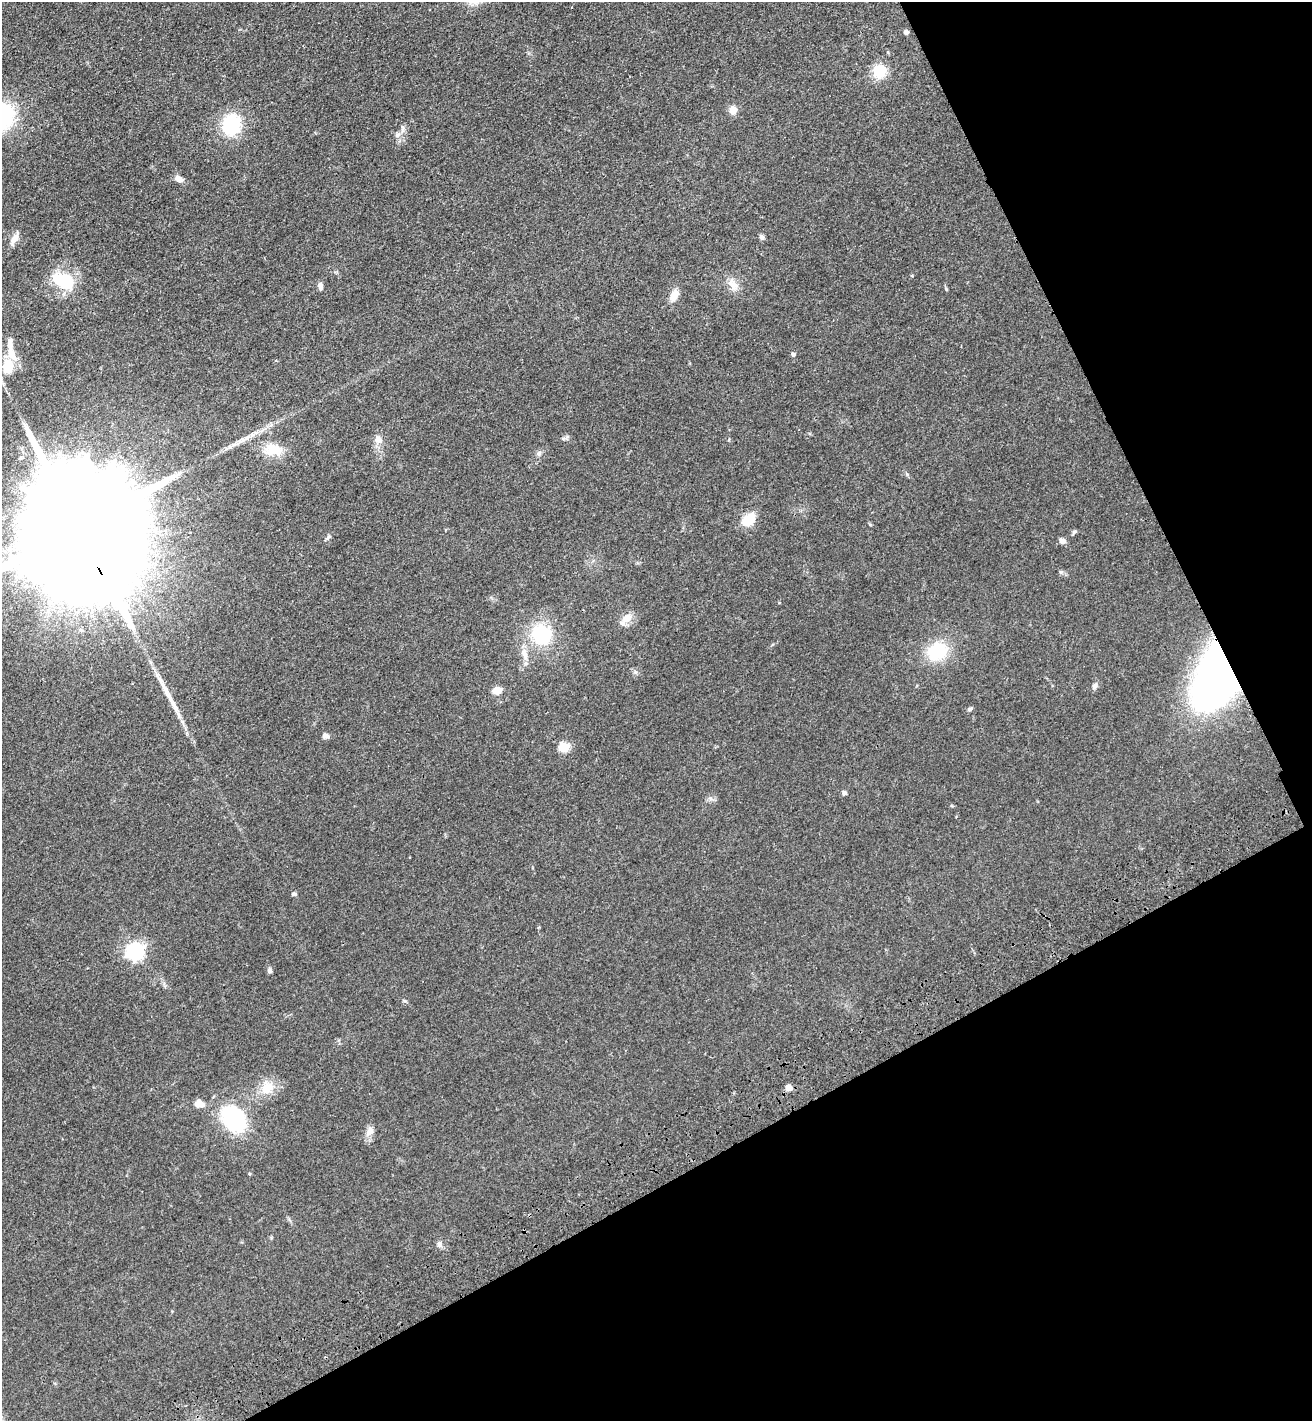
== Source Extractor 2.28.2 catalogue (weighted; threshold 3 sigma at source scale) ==
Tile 12 of 4 x 4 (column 4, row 3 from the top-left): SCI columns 4286-5595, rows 1528-2946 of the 5817 x 5892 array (HDU 1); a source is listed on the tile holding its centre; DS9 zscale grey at full resolution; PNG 1314 x 1423 px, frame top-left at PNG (2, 2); no overlay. Shown black and unused: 26% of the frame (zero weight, under 3 of 4 exposures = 6% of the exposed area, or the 3 px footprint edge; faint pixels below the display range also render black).
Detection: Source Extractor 2.28.2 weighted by HDU 2 'WHT'; one run over the whole footprint, this tile lists its part. Background 0.0553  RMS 0.0058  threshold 0.0261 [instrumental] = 3 sigma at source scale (4.5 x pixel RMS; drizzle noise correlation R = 1.50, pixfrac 1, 0.05/0.05 arcsec/px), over >= 5 px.
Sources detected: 48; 1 long thin detection or spike segment (spike, bleed or trail) — not listed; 2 inside a brighter listed object's ellipse — not listed separately; the other 45 listed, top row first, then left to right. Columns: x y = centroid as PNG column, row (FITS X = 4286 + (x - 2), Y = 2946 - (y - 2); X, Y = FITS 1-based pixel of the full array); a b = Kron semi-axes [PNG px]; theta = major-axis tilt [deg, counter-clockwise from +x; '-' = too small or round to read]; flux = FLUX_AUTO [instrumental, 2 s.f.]
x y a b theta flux
906 32 5 4 - 1.8
879 71 18 16 34 11
733 110 10 9 - 4
3 116 34 28 82 42
231 125 16 13 69 42
397 135 8 7 - 2.1
179 179 10 7 -28 3.2
762 237 8 6 -69 1.4
14 238 18 7 57 3.9
63 280 28 16 -24 25
733 284 16 10 -44 5.4
320 286 8 5 -78 2.4
674 295 13 8 65 5.7
11 354 17 9 -61 8.3
793 354 5 4 - 1.4
8 367 11 8 -89 19
378 440 11 9 -42 3.7
242 441 17 4 32 3.9
273 450 25 16 -5 12
539 453 8 5 65 1.4
748 520 14 9 45 15
79 528 61 24 -64 49000
1074 532 7 4 49 0.97
328 537 8 4 54 1.2
1062 540 7 6 - 2.5
627 618 14 10 36 6.1
542 635 21 19 -60 31
937 651 22 19 23 24
524 654 19 7 -73 4.9
1219 674 52 32 70 410
1095 686 8 6 51 1.7
497 690 10 8 12 4.9
970 709 6 5 - 1.1
326 736 8 6 -12 1.9
564 747 5 5 - 29
844 793 6 5 - 1.3
294 894 5 4 - 0.96
135 951 7 7 - 190
270 971 7 6 - 1.2
267 1087 18 16 54 10
789 1088 6 6 - 4.3
202 1104 10 7 7 2.8
234 1119 29 22 -54 53
369 1132 15 8 59 3.9
439 1244 8 6 78 1.6
Overlapping masked pixels (flux is a lower limit): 2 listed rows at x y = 79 528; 1219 674
Isophote crosses this tile's border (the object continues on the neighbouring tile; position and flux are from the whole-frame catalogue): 2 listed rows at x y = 3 116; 79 528
Unlisted compact peaks at least as high as the median listed source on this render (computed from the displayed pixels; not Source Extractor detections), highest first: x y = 946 289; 1061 572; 405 1001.